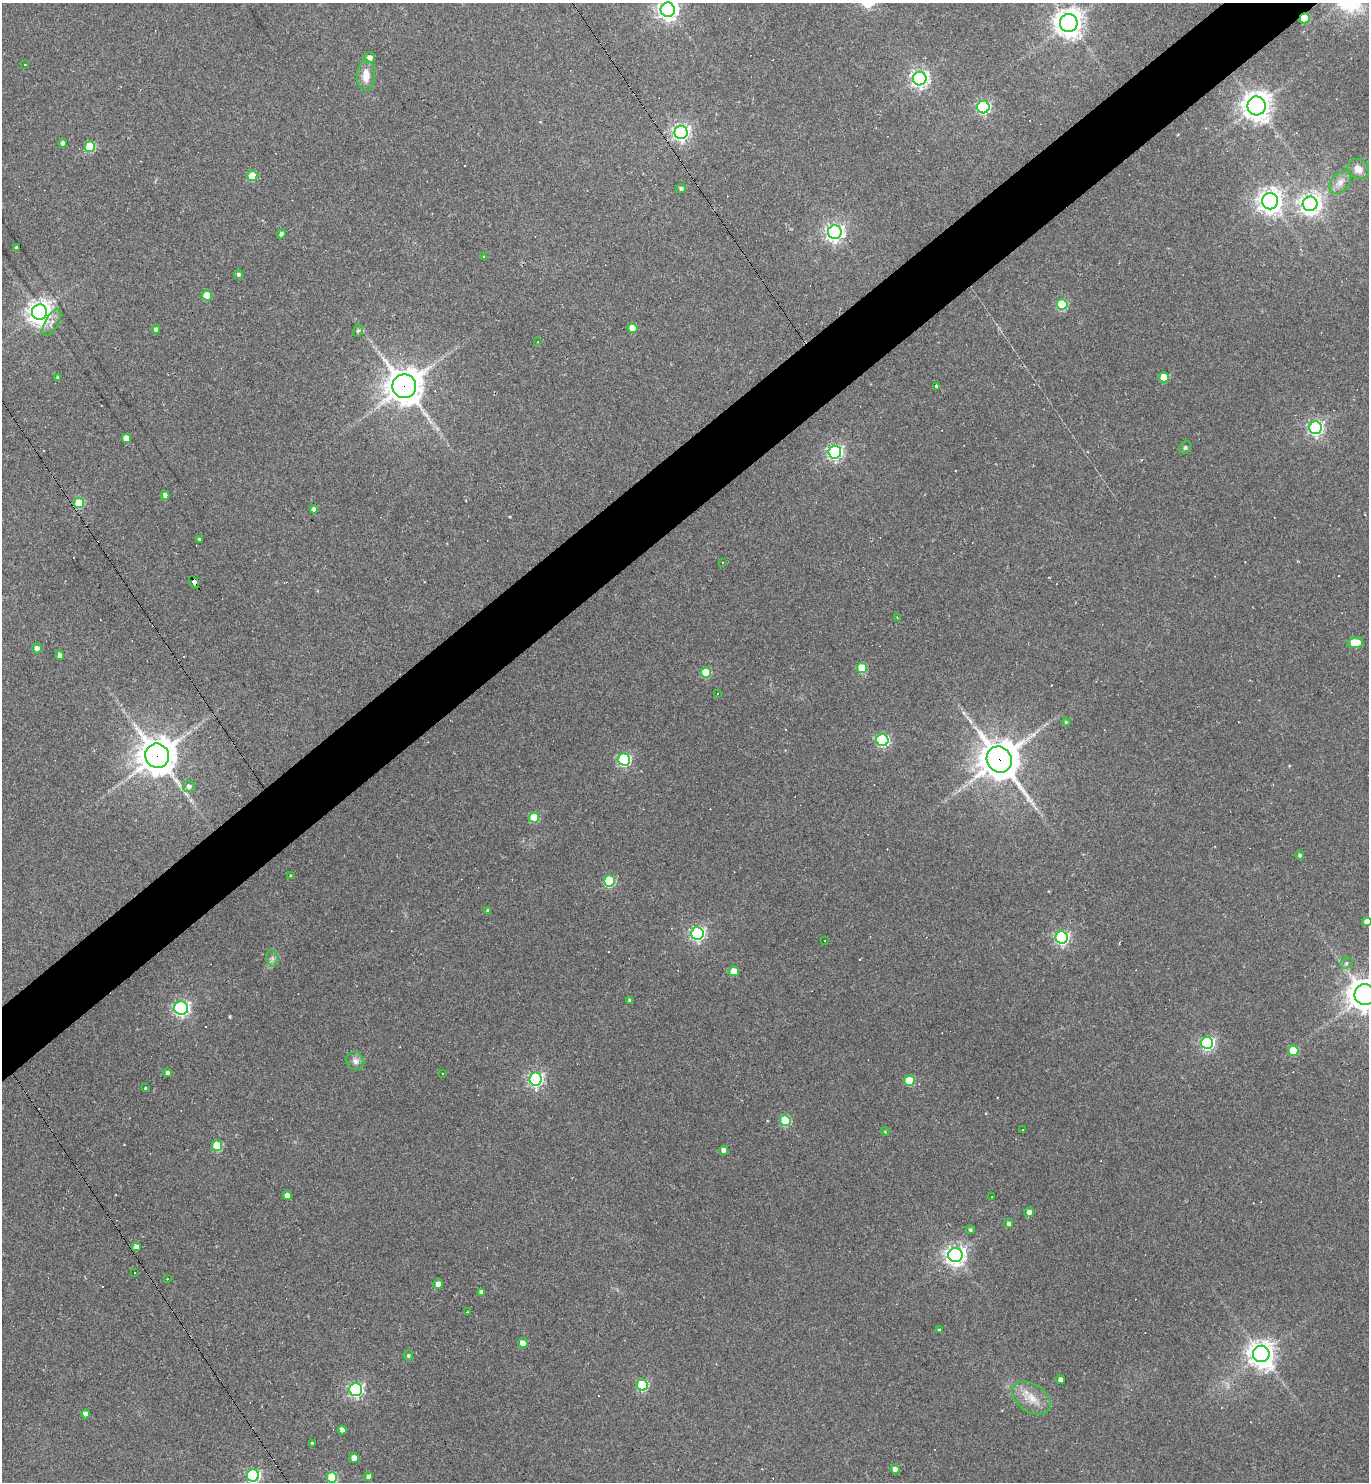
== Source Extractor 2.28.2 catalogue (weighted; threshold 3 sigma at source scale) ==
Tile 10 of 4 x 4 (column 2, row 3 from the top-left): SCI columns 1661-3027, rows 1481-2960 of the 5916 x 5921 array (HDU 1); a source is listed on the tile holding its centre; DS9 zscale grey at full resolution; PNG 1371 x 1484 px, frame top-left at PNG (2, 3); each listed source drawn as its Kron ellipse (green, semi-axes under 4 px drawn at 4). Shown black and unused: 5% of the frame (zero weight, under 2 of 3 exposures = <1% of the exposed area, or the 3 px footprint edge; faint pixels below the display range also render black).
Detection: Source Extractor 2.28.2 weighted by HDU 2 'WHT'; one run over the whole footprint, this tile lists its part. Background 0.109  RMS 0.007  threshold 0.0316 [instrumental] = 3 sigma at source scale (4.5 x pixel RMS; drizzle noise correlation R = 1.50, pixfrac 1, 0.05/0.05 arcsec/px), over >= 5 px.
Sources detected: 155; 1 inside a brighter object's white glare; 40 cosmic-ray / hot-pixel residue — neither listed nor drawn; the other 114 listed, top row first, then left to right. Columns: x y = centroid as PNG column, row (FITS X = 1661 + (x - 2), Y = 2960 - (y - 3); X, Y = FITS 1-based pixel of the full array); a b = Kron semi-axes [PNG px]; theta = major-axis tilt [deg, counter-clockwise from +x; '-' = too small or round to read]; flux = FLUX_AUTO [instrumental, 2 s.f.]
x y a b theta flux
668 10 7 7 - 400
1305 18 5 5 - 30
1069 23 9 9 - 760
369 58 5 5 - 3.8
25 64 3 3 - 1.5
366 76 15 9 88 8.5
920 79 7 7 - 270
1257 106 9 9 - 840
983 107 6 6 - 120
681 132 6 6 - 260
62 143 4 4 - 1.9
90 147 5 5 - 39
1358 169 11 9 -36 6.6
252 176 5 5 - 22
1340 182 13 8 50 5.4
681 189 5 4 - 2.1
1270 201 8 8 - 570
1310 204 7 7 - 500
835 232 7 7 - 300
281 234 4 4 - 2.4
16 247 3 3 - 0.99
484 257 4 4 - 0.62
238 274 4 4 - 1.5
207 295 5 5 - 16
1062 304 5 5 - 51
39 312 8 7 - 630
52 323 15 6 59 4.5
632 328 5 5 - 13
156 329 5 4 - 2
358 330 6 5 - 1.4
538 342 3 2 - 0.68
57 377 4 3 - 0.88
1164 377 5 5 - 16
404 386 12 12 - 1400
937 386 4 3 - 2.7
1315 428 6 6 - 190
126 438 5 4 - 8.7
1185 447 7 5 69 1.2
835 452 6 6 - 180
165 495 4 4 - 3
79 503 5 5 - 35
314 509 4 4 - 2.7
199 539 3 3 - 0.84
722 562 2 2 - 0.48
194 582 7 4 -59 61
897 618 3 2 - 0.71
1355 643 7 5 5 23
37 648 5 4 - 4
60 655 5 4 - 2.8
862 668 5 5 - 24
706 673 5 5 - 30
717 694 3 2 - 0.48
1066 722 4 4 - 0.85
882 740 6 6 - 99
157 756 12 11 - 1600
624 759 6 6 - 100
999 759 13 12 - 1900
189 786 6 5 - 3
534 818 5 5 - 26
1300 855 4 4 - 1.2
291 876 3 3 - 1
609 881 5 5 - 54
488 911 4 4 - 1.3
1367 921 5 4 - 4.9
697 933 6 6 - 170
1062 937 6 6 - 150
825 941 2 2 - 0.48
272 958 8 5 -79 2.2
1346 963 6 5 - 1.7
734 971 5 5 - 10
1365 995 10 10 - 1200
630 1000 4 4 - 1.6
181 1008 7 6 - 200
1207 1043 6 6 - 130
1293 1051 5 5 - 26
355 1061 9 8 - 3.1
167 1073 4 4 - 2.4
443 1074 3 2 - 0.56
535 1079 6 6 - 170
909 1081 5 5 - 27
145 1088 3 3 - 0.56
785 1120 5 5 - 36
1022 1130 3 2 - 0.85
885 1132 4 3 - 0.56
217 1146 5 5 - 36
724 1150 4 4 - 4.1
287 1195 4 4 - 5.2
992 1197 3 2 - 0.71
1029 1212 5 4 - 3.4
1009 1224 4 4 - 2
970 1230 4 4 - 1.4
136 1247 4 4 - 3.4
955 1255 7 7 - 410
135 1273 3 2 - 0.52
167 1279 3 2 - 0.44
438 1284 5 4 - 4.2
481 1292 4 4 - 2.6
467 1312 3 2 - 0.9
939 1330 3 3 - 0.88
523 1343 5 4 - 5.7
1261 1354 8 8 - 660
408 1356 5 5 - 1.1
1061 1380 4 4 - 3.8
642 1385 5 5 - 57
356 1389 6 6 - 150
1031 1398 21 14 -34 12
86 1414 4 4 - 3.8
342 1430 4 4 - 4.1
312 1443 3 2 - 1.2
354 1458 4 4 - 7.5
895 1469 4 4 - 3.8
253 1476 6 6 - 130
332 1477 5 5 - 40
368 1477 5 4 - 2
Overlapping masked pixels (flux is a lower limit): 5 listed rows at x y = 1305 18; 404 386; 194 582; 157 756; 999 759
Isophote crosses this tile's border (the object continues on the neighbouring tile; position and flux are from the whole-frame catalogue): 4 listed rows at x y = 668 10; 1367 921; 1365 995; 253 1476